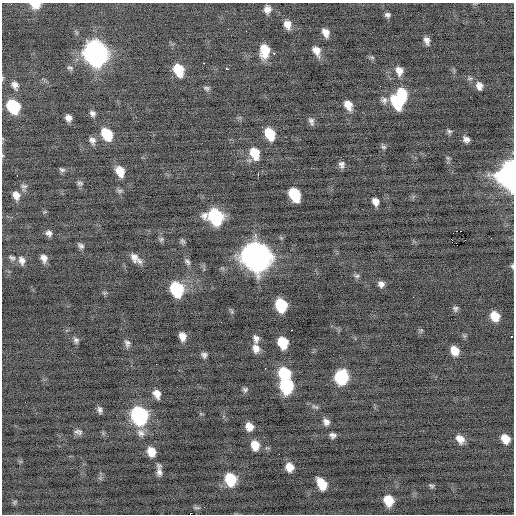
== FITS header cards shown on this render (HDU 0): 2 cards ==
NAXIS1  =                  512 / Axis length
NAXIS2  =                  512 / Axis length

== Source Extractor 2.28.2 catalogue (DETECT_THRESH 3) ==
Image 512 x 512 px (HDU 0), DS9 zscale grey, 1 PNG px = 1 image px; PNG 516 x 516 px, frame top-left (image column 1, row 512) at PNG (2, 3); no overlay
Background -0.208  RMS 0.93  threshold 2.78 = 3 sigma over >= 5 px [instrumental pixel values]
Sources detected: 113; all 113 listed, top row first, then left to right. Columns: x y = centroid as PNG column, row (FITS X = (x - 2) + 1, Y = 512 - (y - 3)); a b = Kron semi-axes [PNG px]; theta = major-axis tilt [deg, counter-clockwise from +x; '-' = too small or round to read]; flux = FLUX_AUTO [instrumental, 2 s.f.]
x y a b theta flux
35 5 9 7 -8 900
267 9 9 8 - 380
387 15 6 5 - 170
287 24 10 7 -72 520
228 29 2 2 - 45
325 32 8 6 -67 460
427 40 9 5 -73 290
264 51 12 8 89 1400
316 51 12 8 -65 520
95 53 13 11 -67 36000
274 53 2 2 - 700
372 57 8 4 -9 100
203 63 3 2 - 200
70 68 9 6 -23 160
226 68 3 3 - 250
178 70 11 8 -69 2000
399 71 10 8 -77 480
15 85 11 8 -63 360
479 86 9 7 -76 350
207 88 9 6 -18 160
402 94 13 8 -72 2100
384 100 10 8 -62 240
397 102 15 8 -61 2100
348 105 10 7 -60 660
13 106 11 9 -61 3600
92 113 7 6 - 230
68 118 6 6 - 330
311 121 9 5 -71 210
449 131 6 5 - 110
107 134 11 8 -61 2100
270 134 10 7 -67 1800
466 139 6 5 - 260
92 140 10 7 -62 270
384 147 7 5 -14 130
255 153 12 9 -69 1400
2 155 5 3 - 57
448 158 6 4 -44 95
341 165 8 7 - 230
62 170 8 5 -18 140
120 171 10 7 -66 950
17 175 2 2 - 44
511 175 14 10 87 33000
80 183 8 6 -6 140
24 186 8 5 -2 150
120 191 8 6 0 140
294 194 11 8 -65 2900
16 195 10 8 -68 450
375 201 7 6 - 390
215 217 12 10 -45 7400
460 231 2 2 - 1200
49 233 7 6 - 230
161 239 8 5 73 130
451 239 2 2 - 760
465 240 2 2 - 37
182 241 7 6 - 120
81 246 7 5 -38 180
19 257 5 4 - 100
134 257 11 8 -65 380
256 257 14 12 -64 72000
12 258 9 6 -28 170
44 258 8 6 -74 350
22 260 10 9 - 320
140 261 9 7 -42 240
187 262 10 6 -56 180
512 266 6 4 -89 97
357 276 8 5 -10 140
381 284 7 6 - 280
176 289 11 8 -69 4800
104 293 6 4 44 90
413 297 2 2 - 33
281 305 10 8 -72 3100
455 309 7 7 - 160
232 312 6 5 - 99
495 316 9 7 -55 1000
291 330 2 2 - 530
421 330 5 5 - 91
182 336 8 6 -74 450
511 336 3 2 - 67
256 339 10 7 -81 270
76 340 8 6 -67 170
127 343 9 6 -79 210
283 343 9 8 - 1900
256 349 11 8 -80 420
455 351 8 6 -62 790
204 355 6 5 - 190
156 364 2 2 - 160
265 369 3 2 - 69
284 374 10 8 -54 3400
341 377 10 9 - 4900
286 386 11 9 -78 5200
245 390 7 6 - 140
157 394 8 6 -67 490
315 407 11 5 -23 150
100 410 7 4 -75 190
139 415 12 9 -72 11000
326 422 9 7 -60 290
249 427 7 7 - 600
80 432 10 8 87 220
141 433 12 9 -46 370
333 435 6 5 - 220
460 439 10 7 -47 540
505 439 9 7 -52 780
255 445 10 8 -74 850
151 452 9 7 -72 880
279 454 2 2 - 140
289 467 8 7 - 680
159 470 15 5 -86 320
230 479 10 9 - 2600
322 484 11 7 -59 1300
431 486 7 4 -25 110
388 500 9 8 - 1300
15 502 7 4 50 88
197 508 12 4 -1 130
At the frame edge (FLAGS 8, measured only in part): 5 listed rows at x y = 35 5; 13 106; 2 155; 511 175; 512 266